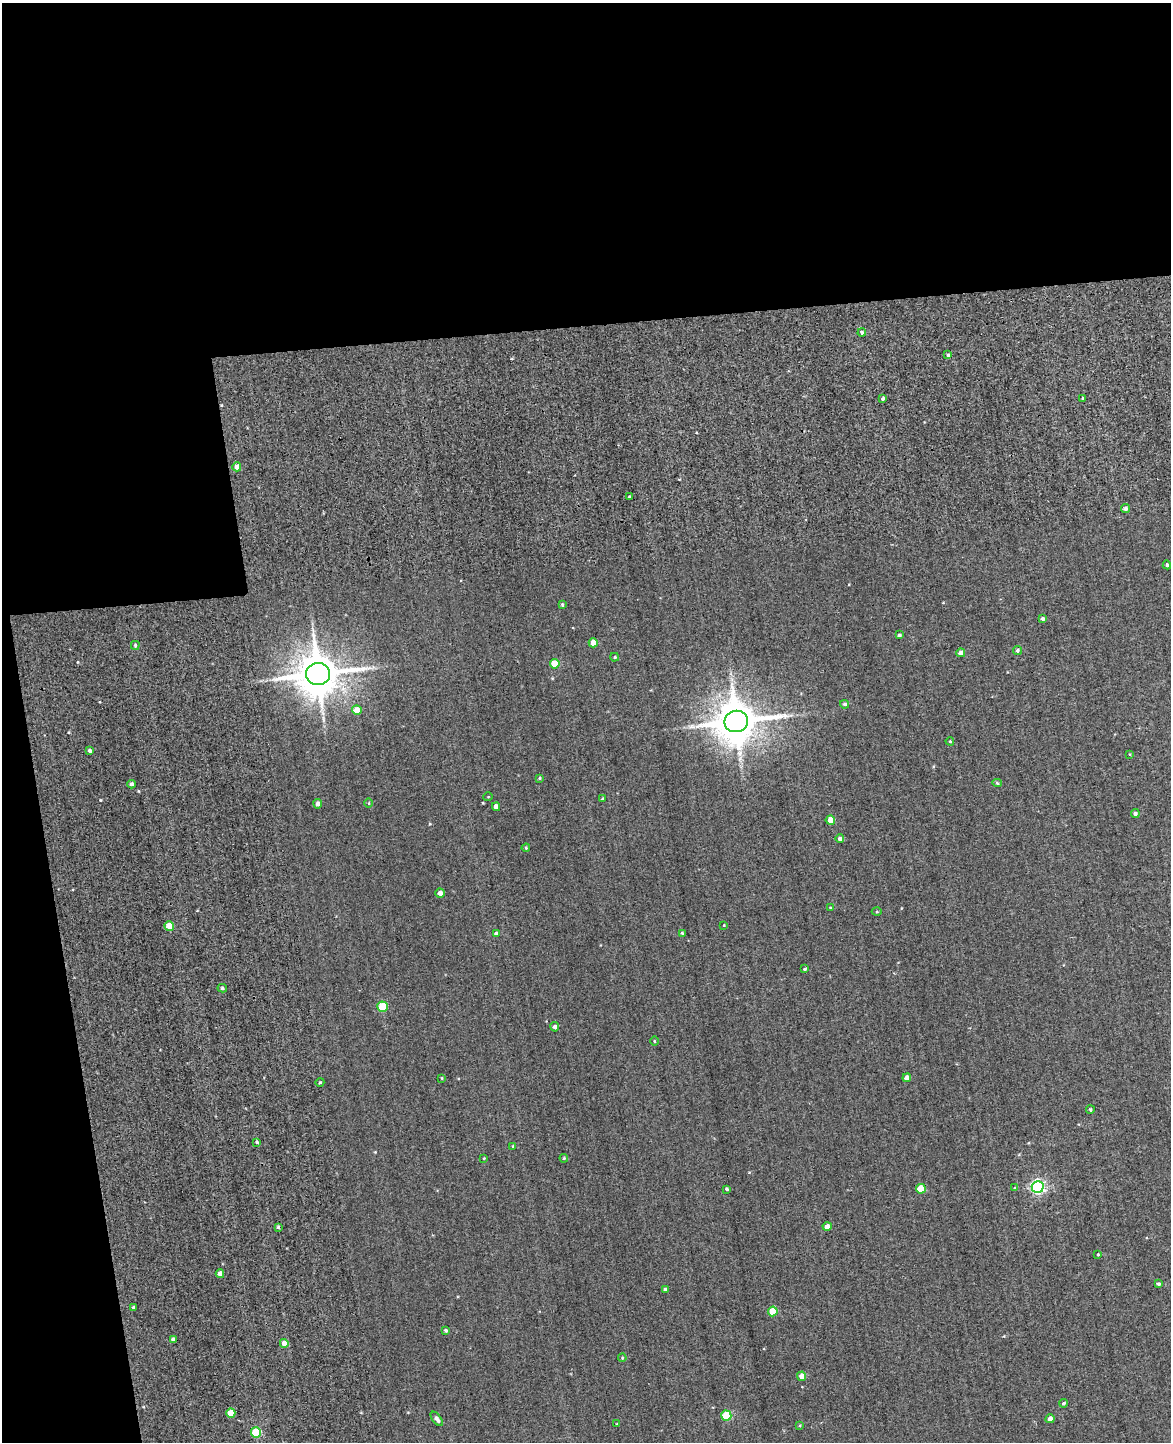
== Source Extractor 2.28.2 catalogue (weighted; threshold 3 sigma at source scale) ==
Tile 1 of 4 x 3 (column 1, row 1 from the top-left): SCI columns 42-1210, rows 3356-4795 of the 4981 x 4952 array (HDU 1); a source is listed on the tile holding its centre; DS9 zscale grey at full resolution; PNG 1173 x 1444 px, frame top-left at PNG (2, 3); each listed source drawn as its Kron ellipse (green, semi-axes under 4 px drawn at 4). Shown black and unused: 29% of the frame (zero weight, under 2 of 3 exposures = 12% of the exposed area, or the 3 px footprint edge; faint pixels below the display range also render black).
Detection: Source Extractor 2.28.2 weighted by HDU 2 'WHT'; one run over the whole footprint, this tile lists its part. Background 0.58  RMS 3.4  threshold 15.2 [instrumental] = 3 sigma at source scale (4.5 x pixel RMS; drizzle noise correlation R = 1.50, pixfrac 1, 0.05/0.05 arcsec/px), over >= 5 px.
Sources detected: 82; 1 long thin detection or spike segment (spike, bleed or trail) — neither listed nor drawn; the other 81 listed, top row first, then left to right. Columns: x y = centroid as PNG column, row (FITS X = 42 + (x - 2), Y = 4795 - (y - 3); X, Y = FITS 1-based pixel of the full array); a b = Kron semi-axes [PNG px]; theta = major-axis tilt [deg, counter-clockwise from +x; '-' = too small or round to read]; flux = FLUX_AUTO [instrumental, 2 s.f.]
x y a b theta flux
862 333 4 3 - 8.7e+02
948 355 4 3 - 6.8e+02
883 398 4 3 - 6.2e+02
1083 399 3 3 - 7.0e+02
237 467 4 4 - 2.3e+03
629 497 3 2 - 3.7e+02
1126 509 4 4 - 8.6e+02
1167 565 4 4 - 6.5e+02
562 605 4 3 - 3.8e+02
1043 619 4 4 - 7.1e+02
899 635 4 3 - 6.2e+02
593 643 4 4 - 3.8e+03
135 645 4 3 - 4.8e+02
1017 651 4 4 - 6.4e+02
961 653 4 4 - 2.5e+03
615 657 4 4 - 3.8e+02
555 664 5 5 - 6.8e+03
318 674 12 11 - 1.2e+06
845 704 4 4 - 6.2e+02
357 710 5 5 - 4.5e+03
736 721 12 10 11 1.2e+06
950 741 4 3 - 4.0e+02
90 750 4 4 - 8.4e+02
1130 754 4 3 - 3.6e+02
539 778 4 3 - 4.1e+02
997 783 5 4 - 4.4e+02
132 784 4 4 - 1.0e+03
488 797 5 3 - 2.4e+02
602 799 4 3 - 3.2e+02
369 803 5 3 - 2.8e+02
318 804 5 4 - 1.3e+03
496 807 4 4 - 1.6e+03
1135 813 4 4 - 7.1e+02
830 820 5 4 - 4.0e+03
840 839 4 4 - 7.9e+02
526 848 4 3 - 3.4e+02
440 893 4 4 - 1.6e+03
831 908 4 3 - 3.2e+02
877 912 5 3 - 3.2e+02
724 925 3 2 - 2.4e+02
169 926 5 4 - 5.5e+03
682 933 3 3 - 3.1e+02
496 934 4 4 - 1.2e+03
805 969 3 3 - 3.8e+02
222 988 5 4 - 5.7e+02
382 1007 5 5 - 1.5e+04
555 1027 4 4 - 9.4e+02
654 1041 4 3 - 2.8e+02
442 1078 4 3 - 2.4e+02
907 1078 4 4 - 2.2e+03
320 1082 4 3 - 2.7e+02
1090 1110 4 4 - 3.9e+02
257 1142 4 3 - 4.1e+02
513 1146 3 3 - 3.5e+02
484 1158 4 3 - 2.2e+02
564 1158 4 4 - 3.5e+02
1038 1187 6 6 - 6.7e+04
1015 1188 4 3 - 4.8e+02
727 1189 3 3 - 5.5e+02
921 1189 5 5 - 8.7e+03
278 1227 3 3 - 5.5e+02
827 1227 4 4 - 2.5e+03
1098 1254 3 3 - 3.0e+02
220 1274 4 4 - 1.6e+03
1158 1284 4 4 - 5.8e+02
665 1289 4 3 - 4.8e+02
134 1307 3 3 - 5.0e+02
773 1311 5 4 - 8.5e+03
446 1330 3 3 - 5.4e+02
173 1339 3 3 - 8.8e+02
284 1343 4 4 - 2.7e+03
622 1358 4 4 - 3.2e+02
802 1376 4 4 - 2.5e+03
1064 1403 4 3 - 4.6e+02
231 1413 4 4 - 4.1e+03
726 1416 5 5 - 1.4e+04
437 1419 8 4 -52 1.3e+03
1050 1419 4 4 - 2.8e+03
617 1424 3 3 - 3.3e+02
800 1425 4 4 - 2.8e+02
256 1432 5 5 - 1.5e+04